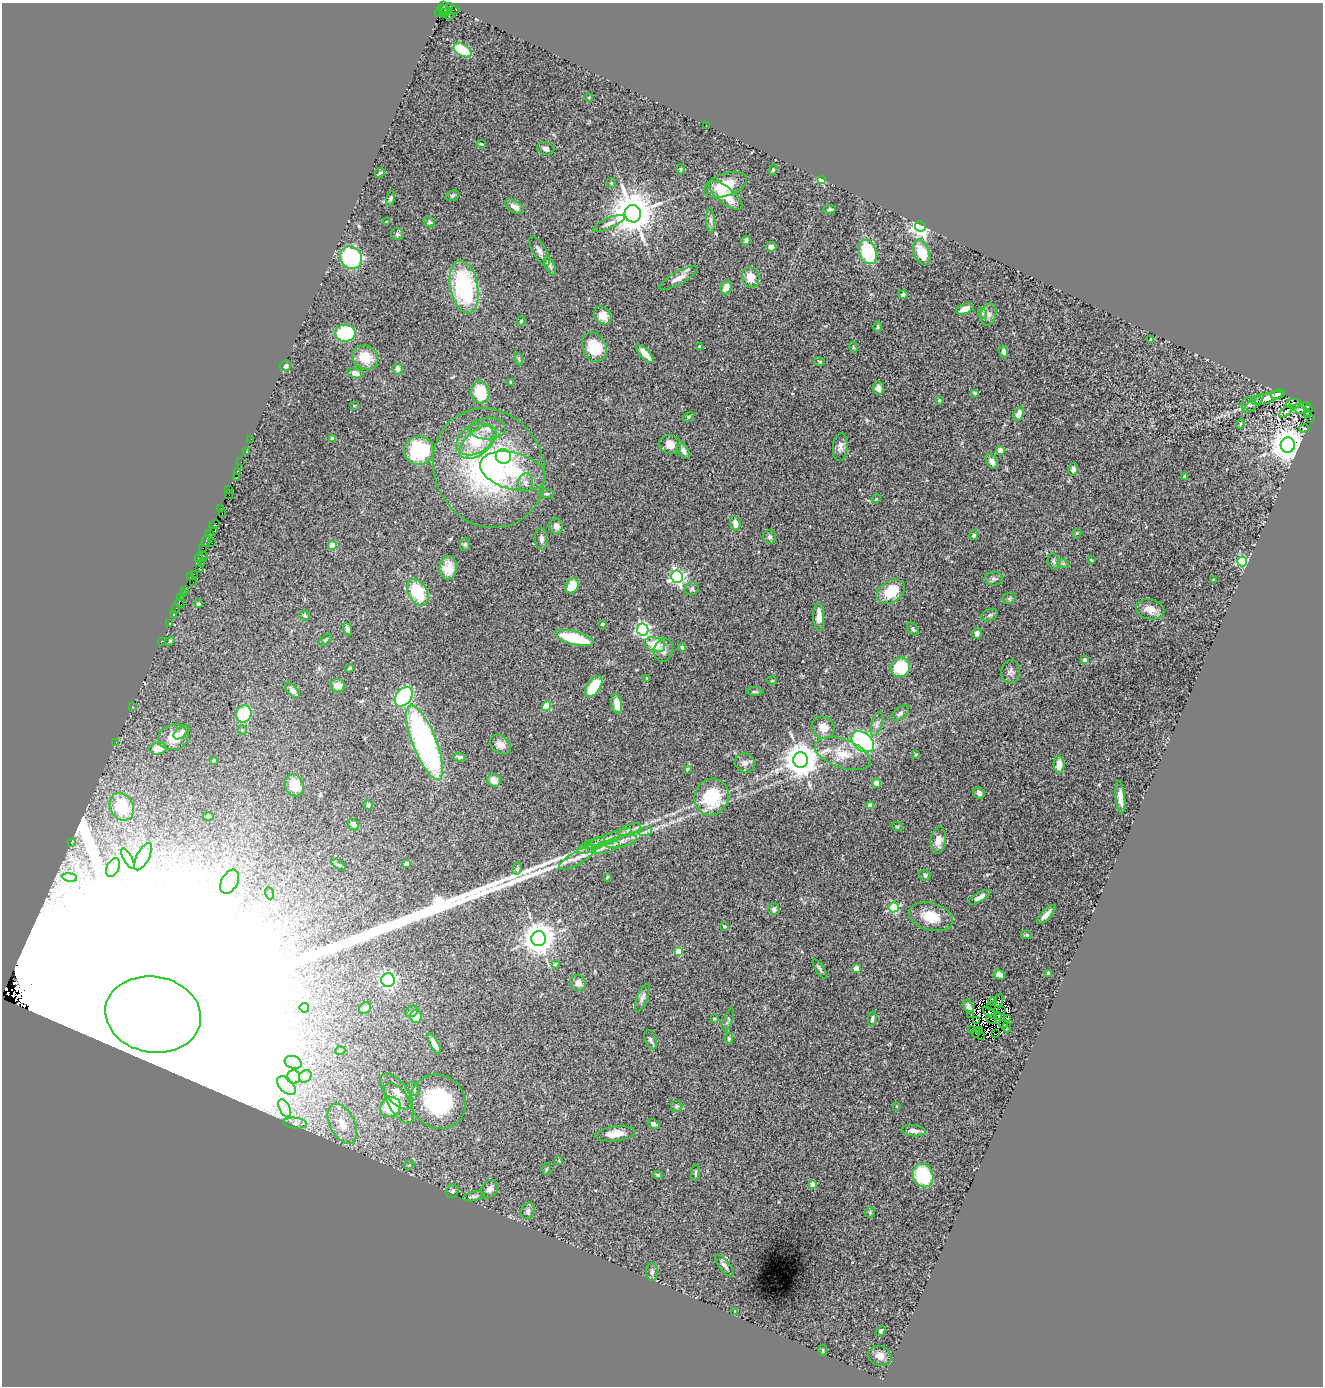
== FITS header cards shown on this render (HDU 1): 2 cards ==
NAXIS1  =                 1321
NAXIS2  =                 1384

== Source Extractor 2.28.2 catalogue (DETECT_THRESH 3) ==
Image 1321 x 1384 px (HDU 1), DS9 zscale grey, 1 PNG px = 1 image px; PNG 1325 x 1388 px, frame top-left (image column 1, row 1384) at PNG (2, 3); each listed source drawn as its Kron ellipse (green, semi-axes under 4 px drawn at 4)
Background 0.624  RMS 0.053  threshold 0.16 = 3 sigma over >= 5 px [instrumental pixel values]
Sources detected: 329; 13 with non-positive FLUX_AUTO (blend fragments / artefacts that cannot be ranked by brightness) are neither listed nor drawn; the other 316 listed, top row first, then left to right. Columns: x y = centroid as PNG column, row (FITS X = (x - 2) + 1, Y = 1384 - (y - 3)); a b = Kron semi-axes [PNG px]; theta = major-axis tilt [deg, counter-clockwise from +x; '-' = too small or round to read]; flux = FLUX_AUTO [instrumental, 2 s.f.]
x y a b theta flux
443 6 4 2 - 2.1e+01
450 6 3 2 - 6.3e+00
445 10 7 3 -19 4.4e+01
456 10 4 3 - 1.4e+01
439 13 4 2 - 1.3e+01
444 13 4 2 - 1.3e+01
449 16 4 2 - 8.0e+01
463 50 10 5 -30 1.5e+02
589 97 4 3 - 2.7e+00
706 125 2 2 - 9.9e+00
481 144 4 3 - 2.9e+00
546 149 9 6 -16 1.2e+01
681 169 5 3 - 4.1e+00
773 170 5 4 - 4.8e+00
380 173 6 4 42 5.1e+00
821 179 4 3 - 2.8e+02
611 183 5 4 - 4.5e+00
725 185 22 11 19 7.1e+01
726 195 20 8 -39 6.3e+01
452 196 7 4 30 6.2e+00
390 199 7 4 74 6.2e+00
515 207 10 5 -32 2.0e+01
830 209 6 4 7 5.7e+00
633 214 8 8 - 1.4e+04
711 220 12 4 -87 1.2e+01
386 222 3 3 - 3.0e+00
429 222 6 5 - 6.5e+00
609 223 17 5 24 1.8e+01
920 226 5 5 - 2.0e+03
397 234 6 6 - 8.7e+00
746 241 5 4 - 9.1e+00
771 247 5 4 - 1.7e+01
540 251 17 6 -60 2.0e+01
868 252 12 8 -70 2.5e+02
922 252 13 7 -69 8.7e+01
351 258 12 10 -46 3.1e+02
550 266 10 4 -64 8.9e+00
751 277 10 8 -75 4.2e+01
679 278 21 6 28 3.1e+01
464 287 27 14 -79 4.4e+02
726 287 7 5 69 2.8e+01
903 295 4 4 - 6.4e+00
965 309 9 5 19 2.2e+01
982 313 6 3 -73 4.8e+00
988 314 11 7 73 1.8e+01
603 315 10 7 -46 3.0e+01
521 321 4 4 - 4.0e+00
878 327 5 3 - 4.6e+00
345 333 10 8 1 1.9e+02
1151 340 4 3 - 1.4e+01
699 346 3 3 - 1.2e+01
594 347 15 11 -64 1.2e+02
853 347 5 3 - 3.9e+00
1003 351 6 4 -78 1.2e+01
645 354 12 4 -47 2.9e+01
365 357 13 11 -26 7.9e+01
519 359 7 4 -71 5.2e+00
819 361 5 2 - 3.3e+00
285 366 6 5 - 1.1e+01
398 369 6 5 - 1.3e+01
355 373 8 5 -14 1.8e+01
511 382 4 3 - 4.0e+00
878 388 7 5 -85 1.5e+01
480 392 11 9 -78 1.3e+02
975 393 4 3 - 4.5e+00
1278 394 7 3 15 9.1e+00
1267 398 16 5 17 2.4e+01
939 400 3 2 - 3.8e+00
1254 403 13 4 43 1.0e+01
1293 404 8 4 4 7.5e+00
1249 405 7 7 - 1.1e+01
354 406 3 2 - 2.3e+00
1306 406 3 3 - 1.1e+02
1309 408 3 2 - 3.9e+01
1299 409 7 2 -23 5.1e+00
1286 411 8 3 40 4.5e+00
1019 414 7 5 64 2.9e+01
1308 414 3 2 - 1.4e+01
688 417 6 4 33 4.7e+00
1310 418 3 3 - 3.5e+01
1240 424 5 3 - 3.5e+00
488 428 18 11 2 3.9e+01
1305 428 5 3 - 4.6e+00
332 438 4 3 - 6.5e+00
251 439 2 2 - 1.6e+01
475 440 20 14 30 1.1e+02
478 442 22 12 40 9.7e+01
670 445 11 9 -18 3.2e+01
1288 445 7 7 - 7.3e+03
840 447 14 7 84 1.8e+01
1000 450 4 4 - 7.1e+01
419 451 14 14 - 2.7e+02
683 451 9 5 -57 1.6e+01
246 452 3 3 - 1.7e+01
503 456 8 7 - 7.6e+02
992 461 8 5 -60 1.6e+01
241 462 2 2 - 5.3e+00
489 468 61 54 -62 7.8e+02
1073 469 6 5 - 9.2e+00
237 471 3 3 - 3.5e+01
513 471 34 18 -15 1.7e+02
237 477 3 2 - 3.2e+00
1184 477 3 2 - 3.9e+00
526 482 9 7 78 1.4e+01
229 490 3 2 - 2.2e+01
229 494 4 2 - 7.2e+00
547 494 7 4 -6 5.1e+00
876 499 5 4 - 4.2e+00
220 509 3 2 - 1.0e+01
222 514 3 2 - 1.7e+01
735 523 7 5 -81 2.4e+01
214 524 6 3 35 2.4e+01
556 526 8 6 -71 2.3e+01
214 531 3 2 - 1.2e+01
210 533 4 3 - 3.3e+01
1077 533 5 4 - 4.2e+00
974 535 5 4 - 7.1e+00
770 537 7 6 - 8.7e+00
541 539 11 6 -88 1.2e+01
206 541 6 3 73 2.8e+01
212 543 2 2 - 4.4e+00
465 544 6 5 - 6.3e+00
332 546 4 4 - 8.5e+01
203 548 2 2 - 2.1e+01
203 556 4 3 - 2.7e+01
199 558 5 4 - 6.1e+01
1091 560 3 2 - 3.6e+00
1054 561 8 6 -78 8.7e+00
1242 562 5 5 - 4.8e+02
202 563 2 2 - 1.0e+01
1063 563 6 4 -19 4.7e+00
199 568 2 2 - 7.7e+00
448 568 12 8 85 3.9e+01
194 574 2 2 - 1.1e+01
190 577 3 3 - 2.1e+01
677 577 6 6 - 1.0e+03
994 579 9 6 1 9.7e+00
1213 580 2 2 - 3.0e+00
193 582 2 2 - 3.8e+00
572 586 8 6 61 6.6e+01
692 589 7 6 - 7.0e+00
185 590 4 2 - 1.3e+01
418 592 14 9 -59 1.5e+02
891 592 15 10 33 9.6e+01
184 593 3 3 - 1.1e+01
181 598 3 2 - 3.0e+00
1009 598 7 5 28 6.1e+00
180 603 6 2 -45 3.5e+01
198 604 3 3 - 6.4e+00
176 609 5 2 - 1.6e+01
1150 609 14 10 -14 3.4e+01
174 614 3 2 - 1.3e+01
305 615 5 5 - 4.9e+00
990 615 8 5 27 1.0e+01
819 617 14 5 -88 3.8e+01
169 624 2 2 - 2.9e+00
602 624 3 3 - 4.6e+00
348 629 6 3 -69 9.8e+00
913 629 7 5 -52 7.0e+00
643 630 6 5 - 7.5e+02
977 633 5 4 - 1.3e+01
574 638 20 6 -14 1.9e+02
326 640 7 3 39 5.4e+00
161 641 2 2 - 6.2e+00
170 641 5 4 - 3.9e+00
655 645 11 7 -20 6.8e+01
682 647 4 4 - 4.6e+00
663 650 12 9 74 2.0e+01
1085 660 4 4 - 2.8e+01
900 667 10 9 - 1.5e+02
349 668 4 3 - 4.8e+00
1011 672 12 9 88 1.5e+01
647 678 3 3 - 2.8e+00
772 681 5 3 - 3.0e+00
338 686 7 6 - 2.5e+01
594 687 12 6 56 1.1e+02
292 690 9 5 -46 1.3e+01
755 692 8 3 -4 5.5e+00
404 697 11 7 52 4.7e+02
617 704 10 5 -80 4.1e+01
546 706 5 4 - 1.3e+02
133 707 3 2 - 3.0e+00
900 713 11 5 36 1.1e+01
244 714 9 7 67 1.8e+02
877 724 12 5 73 1.4e+01
823 728 12 10 -33 3.7e+01
242 730 5 5 - 4.6e+00
181 732 9 5 41 1.4e+01
173 737 15 13 17 5.1e+01
116 742 3 2 - 2.9e+00
863 742 13 8 -39 5.4e+02
425 743 39 12 -68 9.9e+02
501 745 11 8 -39 2.4e+01
158 749 8 6 7 3.2e+01
843 754 29 14 -20 8.1e+01
916 754 3 3 - 3.0e+00
459 757 7 4 -5 7.5e+00
213 760 4 3 - 4.4e+00
801 760 7 7 - 7.5e+03
745 763 10 9 - 1.7e+01
1059 765 9 5 -89 3.8e+01
688 769 3 3 - 5.1e+00
494 780 7 6 - 3.5e+01
877 783 5 4 - 3.1e+01
294 785 11 9 -66 5.8e+01
979 793 6 5 - 1.1e+01
712 797 19 17 64 2.0e+02
1120 797 16 4 -84 2.8e+01
368 805 5 4 - 5.6e+00
870 806 4 4 - 4.8e+01
122 807 14 11 -64 1.9e+02
208 817 5 3 - 4.0e+00
353 825 6 5 - 1.6e+01
897 826 6 3 -18 3.8e+00
629 830 12 5 21 1.3e+01
645 832 7 4 19 7.8e+00
608 839 25 4 21 2.9e+01
938 840 13 7 84 3.6e+01
621 841 16 6 13 2.0e+01
71 843 3 2 - 3.0e+01
591 845 15 6 24 2.1e+01
606 847 14 6 12 2.0e+01
143 857 15 6 62 2.5e+01
578 858 21 6 31 3.6e+01
128 859 11 3 -61 1.3e+01
406 864 4 4 - 2.7e+01
339 865 8 4 -34 5.8e+00
113 868 10 6 63 1.6e+01
517 869 6 4 75 6.6e+00
925 875 6 5 - 9.3e+00
70 877 7 4 -8 5.6e+00
607 877 4 3 - 3.5e+00
230 882 13 8 60 2.9e+01
269 893 6 4 -71 4.5e+00
980 897 12 4 30 1.9e+01
894 907 5 5 - 3.1e+02
774 909 6 5 - 1.1e+01
1046 915 12 4 46 2.0e+01
931 917 22 13 -15 8.1e+01
724 926 4 3 - 5.1e+00
1027 935 5 4 - 4.0e+00
539 939 7 7 - 7.2e+03
678 951 4 4 - 9.7e+01
555 964 4 3 - 4.9e+00
856 968 4 4 - 7.5e+01
820 969 11 3 -56 6.7e+00
1049 973 4 3 - 7.5e+00
999 975 6 5 - 1.5e+01
388 980 7 7 - 6.0e+02
578 983 8 7 - 2.2e+01
642 998 14 5 67 1.4e+01
999 1000 7 4 73 5.3e+00
992 1001 4 2 - 1.0e+00
968 1006 7 4 -56 1.9e+01
991 1006 5 2 - 5.1e+00
304 1008 5 4 - 1.6e+01
365 1008 6 5 - 1.3e+01
1001 1010 3 2 - 1.9e+00
412 1011 7 5 31 8.6e+00
990 1013 8 4 -35 2.6e+00
153 1014 48 38 -10 3.0e+06
971 1014 2 2 - 8.1e+00
998 1015 3 2 - 3.5e+00
416 1016 6 6 - 2.9e+01
714 1018 3 3 - 3.5e+00
872 1019 7 4 80 8.7e+00
991 1019 6 2 -25 7.0e+00
1007 1019 4 3 - 3.7e+00
728 1020 12 4 70 7.0e+00
976 1020 3 2 - 4.7e+00
1003 1024 5 3 - 1.4e+00
1007 1027 5 2 - 3.3e+00
972 1030 3 2 - 8.0e-01
980 1030 4 2 - 5.5e-01
976 1033 5 2 - 9.5e-01
996 1034 3 2 - 1.1e+00
981 1037 2 2 - 1.9e+00
729 1039 5 4 - 6.0e+00
650 1040 10 5 -69 1.0e+01
434 1044 12 4 -62 1.9e+01
340 1051 5 3 - 3.7e+00
293 1062 9 6 -19 1.8e+01
305 1076 7 5 44 9.3e+00
294 1077 7 6 - 1.4e+01
286 1086 11 6 -45 2.7e+01
413 1089 7 6 - 1.2e+01
396 1091 22 10 -49 4.3e+01
438 1102 28 26 -36 3.8e+02
399 1103 23 10 -59 5.9e+01
677 1106 6 5 - 6.7e+00
897 1106 3 2 - 2.5e+00
390 1107 11 9 35 1.4e+02
285 1108 10 5 -64 1.8e+01
295 1123 12 5 -5 1.1e+01
342 1124 21 12 -63 6.7e+01
653 1124 6 4 -32 1.1e+01
914 1131 12 5 -7 2.0e+01
615 1134 20 7 6 4.2e+01
559 1161 3 3 - 3.4e+00
409 1165 5 4 - 4.5e+00
546 1169 5 3 - 3.9e+00
695 1172 8 3 83 5.1e+00
658 1175 5 4 - 5.7e+00
923 1176 12 10 -63 1.9e+02
813 1184 4 4 - 5.1e+01
490 1189 10 7 54 2.0e+01
452 1191 7 6 - 8.9e+00
474 1196 11 4 10 9.0e+00
528 1211 8 6 71 1.1e+01
870 1212 5 5 - 5.2e+00
724 1266 13 5 -50 1.4e+01
652 1272 9 5 89 1.1e+01
735 1312 3 3 - 3.3e+00
880 1331 5 3 - 4.3e+00
823 1350 5 3 - 3.2e+00
880 1356 12 10 -19 2.4e+01
At the frame edge (FLAGS 8, measured only in part): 1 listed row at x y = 153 1014
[13 non-positive-flux detections neither listed nor drawn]